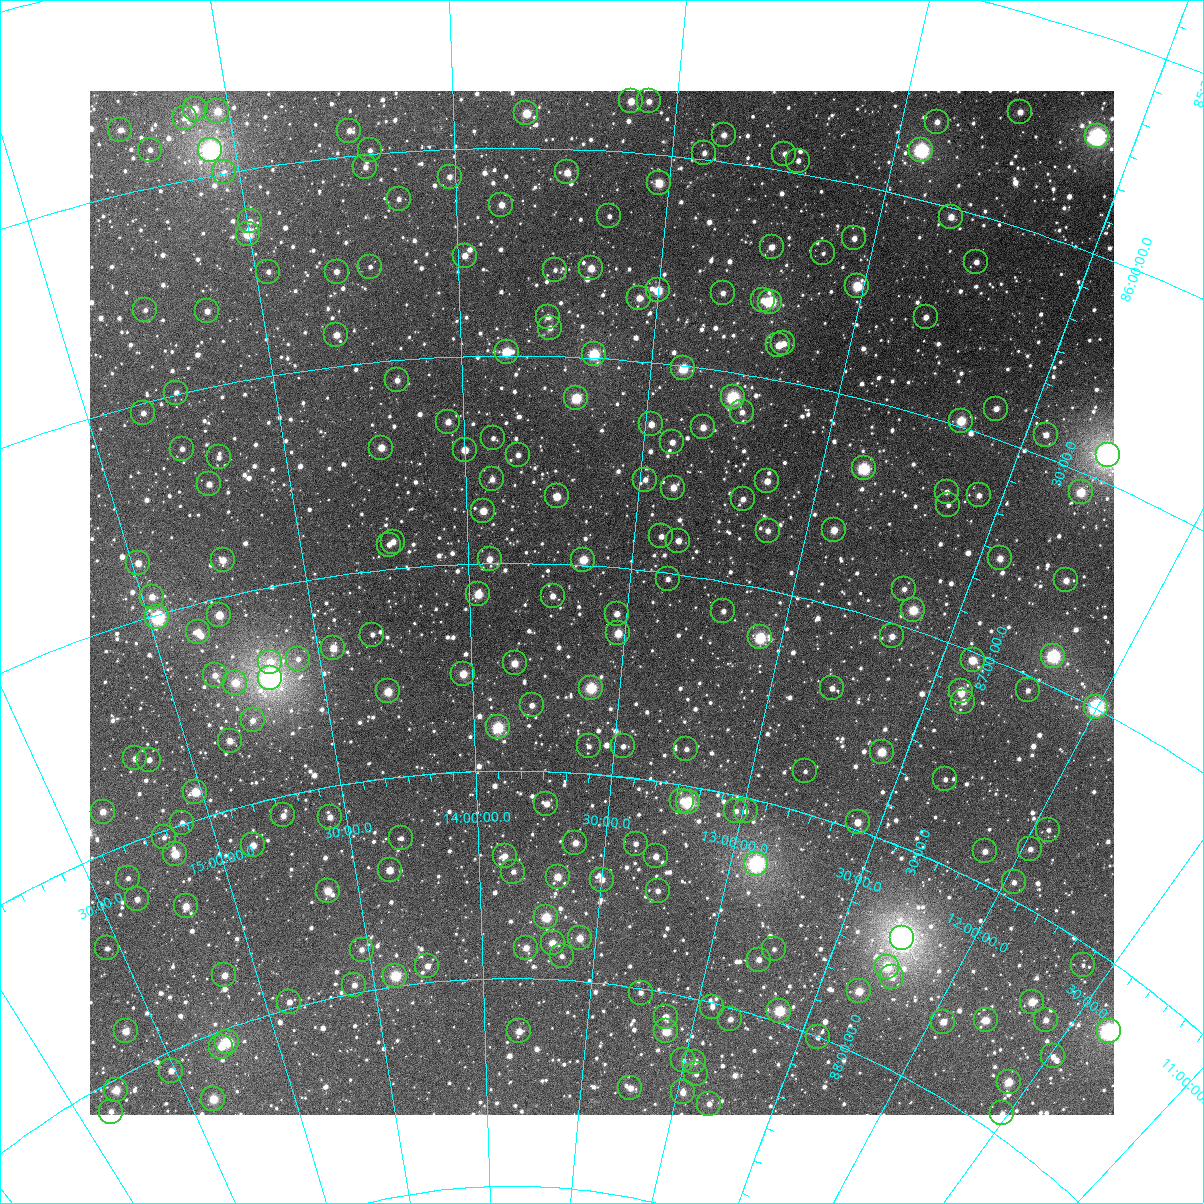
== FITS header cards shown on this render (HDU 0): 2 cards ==
NAXIS1  =                 1024
NAXIS2  =                 1024

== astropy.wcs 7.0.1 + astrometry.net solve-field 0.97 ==
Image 1024 x 1024 px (HDU 0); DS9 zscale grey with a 90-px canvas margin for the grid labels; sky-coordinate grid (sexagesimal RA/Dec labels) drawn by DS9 from the SOLVED WCS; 227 Tycho-2 reference stars matched to detected sources circled (green)
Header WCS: RA---TAN-SIP/DEC--TAN-SIP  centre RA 13:34:59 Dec +87:05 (203.74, +87.09 deg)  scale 8.67 arcsec/px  FOV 148.0' x 148.0'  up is +176 deg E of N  parity flipped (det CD > 0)
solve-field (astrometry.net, Tycho-2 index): VERIFIED the header's WCS against the Tycho-2 star catalogue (verified at 6 index scales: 17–227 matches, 0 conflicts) and refined it, rather than solving blind
Solved WCS: RA---TAN-SIP/DEC--TAN-SIP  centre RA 13:34:59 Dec +87:05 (203.74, +87.09 deg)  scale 8.68 arcsec/px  FOV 148.1' x 148.1'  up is +176 deg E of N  parity flipped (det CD > 0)
The solver's refit moves the header's centre by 0.2 arcsec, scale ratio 1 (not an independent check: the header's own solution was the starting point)
Tycho-2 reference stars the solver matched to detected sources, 227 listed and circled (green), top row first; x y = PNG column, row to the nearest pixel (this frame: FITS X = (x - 90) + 1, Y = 1024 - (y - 91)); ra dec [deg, ICRS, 3 dp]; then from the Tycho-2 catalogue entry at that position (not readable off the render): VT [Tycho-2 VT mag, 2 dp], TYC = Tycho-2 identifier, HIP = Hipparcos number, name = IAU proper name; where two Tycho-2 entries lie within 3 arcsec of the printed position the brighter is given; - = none
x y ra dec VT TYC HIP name
631 101 204.018 +85.877 10.54 4637-531-1 - -
649 101 203.422 +85.874 11.64 4637-980-1 - -
195 109 218.589 +85.836 10.95 4638-377-1 - -
217 111 217.862 +85.850 10.45 4638-1003-1 - -
1020 112 191.322 +85.733 11.07 4637-711-1 - -
526 113 207.523 +85.916 10.88 4637-1023-2 - -
185 118 218.954 +85.852 11.81 4638-1059-1 - -
937 122 193.857 +85.809 11.32 4637-1110-1 - -
120 130 221.170 +85.848 12.11 4638-369-1 - -
349 131 213.552 +85.939 11.76 4638-1727-1 - -
724 135 200.781 +85.935 11.41 4637-913-1 - -
1097 136 188.714 +85.732 7.24 4637-942-1 61396 -
150 150 220.327 +85.910 11.86 4638-205-1 - -
210 150 218.323 +85.938 7.33 4638-1685-1 71161 -
370 150 212.909 +85.991 12.36 4638-1398-1 - -
921 150 194.130 +85.884 7.86 4637-633-1 63163 -
704 153 201.377 +85.984 11.54 4637-959-1 - -
784 154 198.647 +85.959 11.68 4637-1159-1 - -
798 161 198.146 +85.970 12.10 4637-617-1 - -
365 167 213.115 +86.030 11.96 4638-1603-1 - -
224 172 218.002 +85.998 12.11 4638-199-1 - -
567 172 206.081 +86.056 10.58 4637-736-1 - -
450 177 210.200 +86.066 11.41 4638-1396-1 - -
659 183 202.834 +86.068 9.88 4637-565-1 - -
399 199 212.035 +86.113 11.73 4638-1442-1 - -
501 205 208.384 +86.136 11.05 4637-631-1 - -
609 216 204.504 +86.157 12.69 4637-808-1 - -
951 217 192.570 +86.022 10.76 4637-752-1 - -
250 221 217.385 +86.124 11.80 4638-1478-1 - -
248 234 217.541 +86.154 9.56 4638-1582-1 70920 -
854 238 195.704 +86.128 11.88 4637-800-1 - -
772 247 198.559 +86.186 11.28 4637-817-1 - -
823 253 196.681 +86.179 13.06 4637-509-1 - -
465 256 209.748 +86.257 11.20 4641-31-1 - -
976 262 191.281 +86.110 11.44 4637-1256-1 - -
370 267 213.266 +86.270 12.12 4642-205-1 - -
591 268 205.061 +86.284 10.40 4641-34-1 - -
555 270 206.401 +86.292 12.12 4641-8-1 - -
268 272 217.018 +86.252 12.13 4642-208-1 - -
337 272 214.522 +86.273 11.59 4642-224-1 - -
857 286 195.216 +86.238 9.50 4637-1298-1 - -
658 290 202.502 +86.325 9.69 4641-30-1 65864 -
723 293 200.079 +86.313 11.70 4641-43-1 - -
639 298 203.186 +86.348 10.69 4641-23-1 - -
763 300 198.554 +86.316 11.87 4641-58-1 - -
770 302 198.272 +86.316 8.82 4641-107-1 64486 -
145 310 221.767 +86.284 12.65 4642-81-1 - -
207 311 219.519 +86.319 11.29 4642-230-1 - -
548 317 206.607 +86.405 11.32 4641-10-1 - -
926 317 192.487 +86.271 11.82 4641-119-1 - -
550 328 206.528 +86.432 11.46 4641-21-1 - -
336 335 214.805 +86.425 10.99 4642-221-1 - -
783 343 197.499 +86.410 11.24 4641-83-1 - -
778 345 197.675 +86.417 10.81 4641-38-1 - -
507 352 208.213 +86.490 9.39 4641-690-1 - -
594 354 204.770 +86.491 8.94 4641-709-1 - -
683 368 201.209 +86.506 9.55 4641-782-1 - -
397 380 212.610 +86.548 11.60 4642-863-1 - -
176 393 221.345 +86.495 11.72 4642-211-1 - -
733 397 199.099 +86.559 8.53 4641-775-1 - -
576 398 205.389 +86.599 9.27 4641-770-1 - -
996 409 188.906 +86.431 11.34 4641-71-1 - -
742 412 198.646 +86.590 11.56 4641-704-1 - -
143 413 222.810 +86.523 11.64 4642-176-1 - -
961 421 190.052 +86.486 9.50 4641-674-1 - -
448 422 210.638 +86.656 10.79 4642-848-1 - -
651 424 202.263 +86.648 11.11 4641-695-1 - -
703 427 200.117 +86.640 10.80 4641-763-1 - -
1046 435 186.752 +86.449 11.26 4641-116-1 - -
493 438 208.794 +86.698 12.41 4641-826-1 - -
672 442 201.300 +86.686 11.45 4641-824-1 - -
381 448 213.487 +86.706 10.56 4642-856-1 - -
182 449 221.656 +86.630 11.40 4642-295-1 - -
465 450 209.992 +86.725 11.15 4641-735-1 - -
518 455 207.738 +86.739 12.39 4641-721-1 - -
1108 455 184.214 +86.436 6.38 4641-817-1 59879 -
219 457 220.257 +86.670 11.62 4642-277-1 - -
864 468 193.282 +86.662 8.67 4641-784-1 - -
492 479 208.842 +86.797 11.40 4641-693-1 - -
645 480 202.263 +86.782 11.85 4641-794-1 - -
767 481 197.104 +86.743 11.03 4641-739-1 - -
209 484 220.892 +86.728 11.10 4642-805-1 - -
673 488 201.024 +86.794 10.61 4641-746-1 - -
947 492 189.723 +86.659 11.53 4641-717-1 - -
1081 492 184.613 +86.545 9.72 4641-702-1 - -
979 495 188.415 +86.642 11.55 4641-774-1 - -
557 496 206.038 +86.837 10.49 4641-733-1 - -
743 499 197.988 +86.797 11.45 4641-767-1 - -
948 505 189.480 +86.688 11.85 4641-827-1 - -
483 511 209.263 +86.873 10.42 4641-167-1 - -
834 530 193.835 +86.824 10.42 4641-777-1 - -
768 531 196.672 +86.860 11.29 4641-684-1 - -
661 536 201.300 +86.914 11.84 4641-679-1 - -
678 541 200.510 +86.919 11.20 4641-678-1 - -
393 542 213.364 +86.935 11.47 4642-665-1 - -
389 545 213.563 +86.941 12.22 4642-457-1 - -
1000 558 186.666 +86.766 10.79 4641-716-1 - -
490 559 209.026 +86.990 11.02 4641-671-1 - -
223 560 221.043 +86.913 10.71 4642-573-1 - -
583 560 204.721 +86.986 9.92 4641-131-1 - -
138 563 224.719 +86.868 10.83 4642-622-1 - -
668 579 200.772 +87.014 12.06 4641-669-1 - -
1066 580 183.695 +86.754 10.70 4641-683-1 - -
904 589 190.164 +86.914 11.89 4641-760-1 - -
478 594 209.579 +87.074 9.92 4641-625-1 - -
553 596 206.071 +87.077 11.39 4641-594-1 - -
152 597 224.553 +86.955 10.91 4642-417-1 - -
913 610 189.471 +86.955 9.67 4641-680-1 - -
723 611 197.978 +87.070 11.94 4641-508-1 - -
617 614 202.977 +87.111 11.11 4641-523-1 - -
219 615 221.785 +87.040 10.21 4642-720-1 - -
157 617 224.592 +87.006 8.16 4642-709-1 73264 -
198 632 222.953 +87.067 10.78 4642-514-1 - -
618 633 202.833 +87.157 10.03 4641-532-1 - -
372 635 214.787 +87.152 11.88 4642-588-1 - -
892 636 190.027 +87.031 11.09 4641-762-1 - -
760 637 196.030 +87.115 8.93 4641-512-1 63762 -
333 648 216.753 +87.171 10.42 4642-472-1 - -
1053 656 182.817 +86.932 8.16 4641-692-1 59415 -
298 659 218.551 +87.184 11.76 4642-681-1 - -
973 660 186.127 +87.019 10.03 4641-756-1 - -
270 662 219.903 +87.177 10.91 4642-474-1 - -
515 663 207.862 +87.241 10.58 4641-393-1 - -
463 674 210.447 +87.264 10.03 4642-542-1 - -
215 675 222.684 +87.178 11.21 4642-549-1 - -
270 678 220.076 +87.215 7.04 4642-648-1 71725 -
235 683 221.810 +87.208 10.29 4642-580-1 - -
591 688 203.955 +87.293 9.11 4641-478-1 - -
832 688 192.044 +87.193 11.54 4641-460-1 - -
1028 690 183.217 +87.032 11.98 4641-731-1 - -
388 691 214.343 +87.293 9.96 4642-341-1 - -
961 691 186.085 +87.098 10.20 4641-504-1 - -
963 702 185.795 +87.120 11.83 4641-620-1 - -
532 705 206.965 +87.342 11.56 4641-428-1 - -
1096 707 180.043 +86.994 8.10 4641-697-1 58531 -
253 720 221.401 +87.306 11.60 4642-652-1 - -
498 727 208.740 +87.396 9.18 4641-387-1 67951 -
230 741 222.802 +87.340 10.80 4642-677-1 - -
589 746 203.833 +87.435 11.84 4641-198-1 - -
623 746 202.018 +87.427 11.81 4641-446-1 - -
686 749 198.632 +87.413 11.96 4641-140-1 - -
882 752 188.695 +87.303 9.79 4641-388-1 - -
135 758 227.757 +87.313 11.25 4642-398-1 - -
149 760 227.083 +87.327 11.62 4642-454-1 - -
805 771 192.198 +87.403 12.19 4641-372-1 - -
945 779 185.158 +87.309 11.47 4641-296-1 - -
195 792 225.291 +87.436 9.59 4642-521-1 - -
682 801 198.374 +87.538 11.44 4641-591-1 - -
688 802 198.035 +87.539 8.63 4641-561-1 - -
546 804 206.014 +87.579 11.38 4641-553-1 - -
736 811 195.311 +87.537 11.81 4641-310-1 - -
746 811 194.792 +87.532 12.03 4641-465-1 - -
103 812 230.317 +87.405 10.95 4642-657-1 - -
283 815 220.964 +87.546 11.14 4642-367-1 - -
330 817 218.395 +87.572 11.08 4642-296-1 - -
858 822 188.665 +87.482 10.59 4641-636-1 - -
182 823 226.485 +87.497 11.63 4642-343-1 - -
1048 830 179.247 +87.311 12.21 4640-117-1 - -
164 837 227.703 +87.515 12.42 4642-466-1 - -
401 838 214.494 +87.647 11.95 4642-562-1 - -
575 843 204.218 +87.669 10.88 4641-552-1 - -
636 844 200.668 +87.656 12.01 4641-583-1 - -
253 845 223.036 +87.598 11.06 4642-814-1 - -
1030 849 179.589 +87.372 11.42 4640-136-1 - -
985 851 181.680 +87.427 11.24 4641-201-1 - -
175 854 227.434 +87.562 9.90 4642-254-1 - -
505 856 208.419 +87.705 11.06 4641-496-1 - -
656 856 199.390 +87.680 11.29 4641-375-1 - -
756 864 193.484 +87.648 7.64 4641-226-1 62945 -
390 870 215.407 +87.721 10.53 4642-419-1 - -
513 872 207.894 +87.743 11.60 4641-273-1 - -
558 877 205.168 +87.753 10.38 4641-221-1 - -
128 878 230.414 +87.576 11.73 4642-470-1 - -
602 880 202.444 +87.752 10.97 4641-313-1 - -
1014 882 179.514 +87.461 11.96 4640-157-1 - -
328 891 219.338 +87.745 10.21 4642-483-1 - -
658 891 198.953 +87.761 11.60 4641-179-1 - -
137 899 230.390 +87.631 11.36 4642-392-1 - -
186 906 227.862 +87.690 10.41 4642-786-1 - -
546 917 205.773 +87.852 9.53 4641-519-1 - -
580 938 203.521 +87.897 10.61 4641-264-1 - -
902 938 183.835 +87.700 6.30 4641-778-1 59767 -
553 943 205.277 +87.913 10.61 4641-261-1 - -
107 948 233.208 +87.711 12.17 4642-570-1 - -
526 948 207.051 +87.926 11.23 4641-348-1 - -
774 949 191.016 +87.835 12.50 4641-576-1 - -
362 950 217.910 +87.900 12.02 4642-745-1 - -
562 956 204.635 +87.943 12.07 4641-370-1 - -
759 960 191.762 +87.870 11.28 4641-357-1 - -
1083 965 173.875 +87.546 12.38 4640-109-1 - -
427 966 213.705 +87.960 11.24 4642-484-1 - -
887 967 183.951 +87.779 9.71 4641-235-1 - -
224 975 227.015 +87.877 11.34 4642-837-1 - -
395 976 215.938 +87.975 9.09 4642-312-1 70360 -
892 977 183.411 +87.798 11.33 4641-379-1 - -
354 985 218.807 +87.981 11.40 4642-563-1 - -
859 991 184.958 +87.860 10.27 4641-587-1 - -
641 993 198.999 +88.010 11.78 4641-188-1 - -
289 1002 223.404 +87.985 11.58 4642-244-1 - -
1032 1002 175.164 +87.687 10.19 4640-116-1 - -
712 1007 193.933 +88.009 11.63 4641-492-1 - -
779 1011 189.427 +87.973 9.11 4641-299-1 - -
666 1017 196.968 +88.058 10.90 4641-152-1 - -
730 1019 192.501 +88.027 11.34 4641-219-1 - -
986 1020 176.952 +87.783 10.41 4640-79-1 - -
1046 1020 173.891 +87.705 11.34 4640-141-1 - -
943 1022 179.248 +87.838 10.72 4640-115-1 - -
126 1031 234.403 +87.910 10.71 4642-363-1 - -
519 1031 207.461 +88.128 10.78 4645-213-1 - -
666 1031 196.742 +88.091 9.80 4641-150-1 64009 -
1109 1031 170.450 +87.638 7.48 4640-311-1 55483 -
818 1037 186.343 +88.001 12.05 4641-323-1 - -
227 1042 228.353 +88.031 9.30 4642-453-1 - -
221 1047 228.892 +88.036 10.81 4642-581-1 - -
1053 1056 172.271 +87.767 12.21 4640-125-1 - -
683 1060 195.064 +88.151 12.11 4645-65-1 - -
694 1062 194.245 +88.148 11.47 4645-157-1 - -
171 1071 232.769 +88.043 11.09 4642-496-1 - -
696 1074 193.888 +88.176 11.87 4645-212-1 - -
1009 1082 173.601 +87.879 9.98 4640-175-1 - -
630 1088 198.616 +88.241 11.40 4645-291-1 - -
116 1090 236.823 +88.025 10.18 4642-460-1 - -
683 1092 194.538 +88.226 11.09 4645-123-1 - -
213 1099 230.797 +88.147 9.71 4646-36-1 - -
709 1104 192.326 +88.237 11.78 4645-294-1 - -
111 1112 237.886 +88.064 11.52 4642-409-1 - -
1002 1113 172.771 +87.950 11.75 4640-124-1 - -